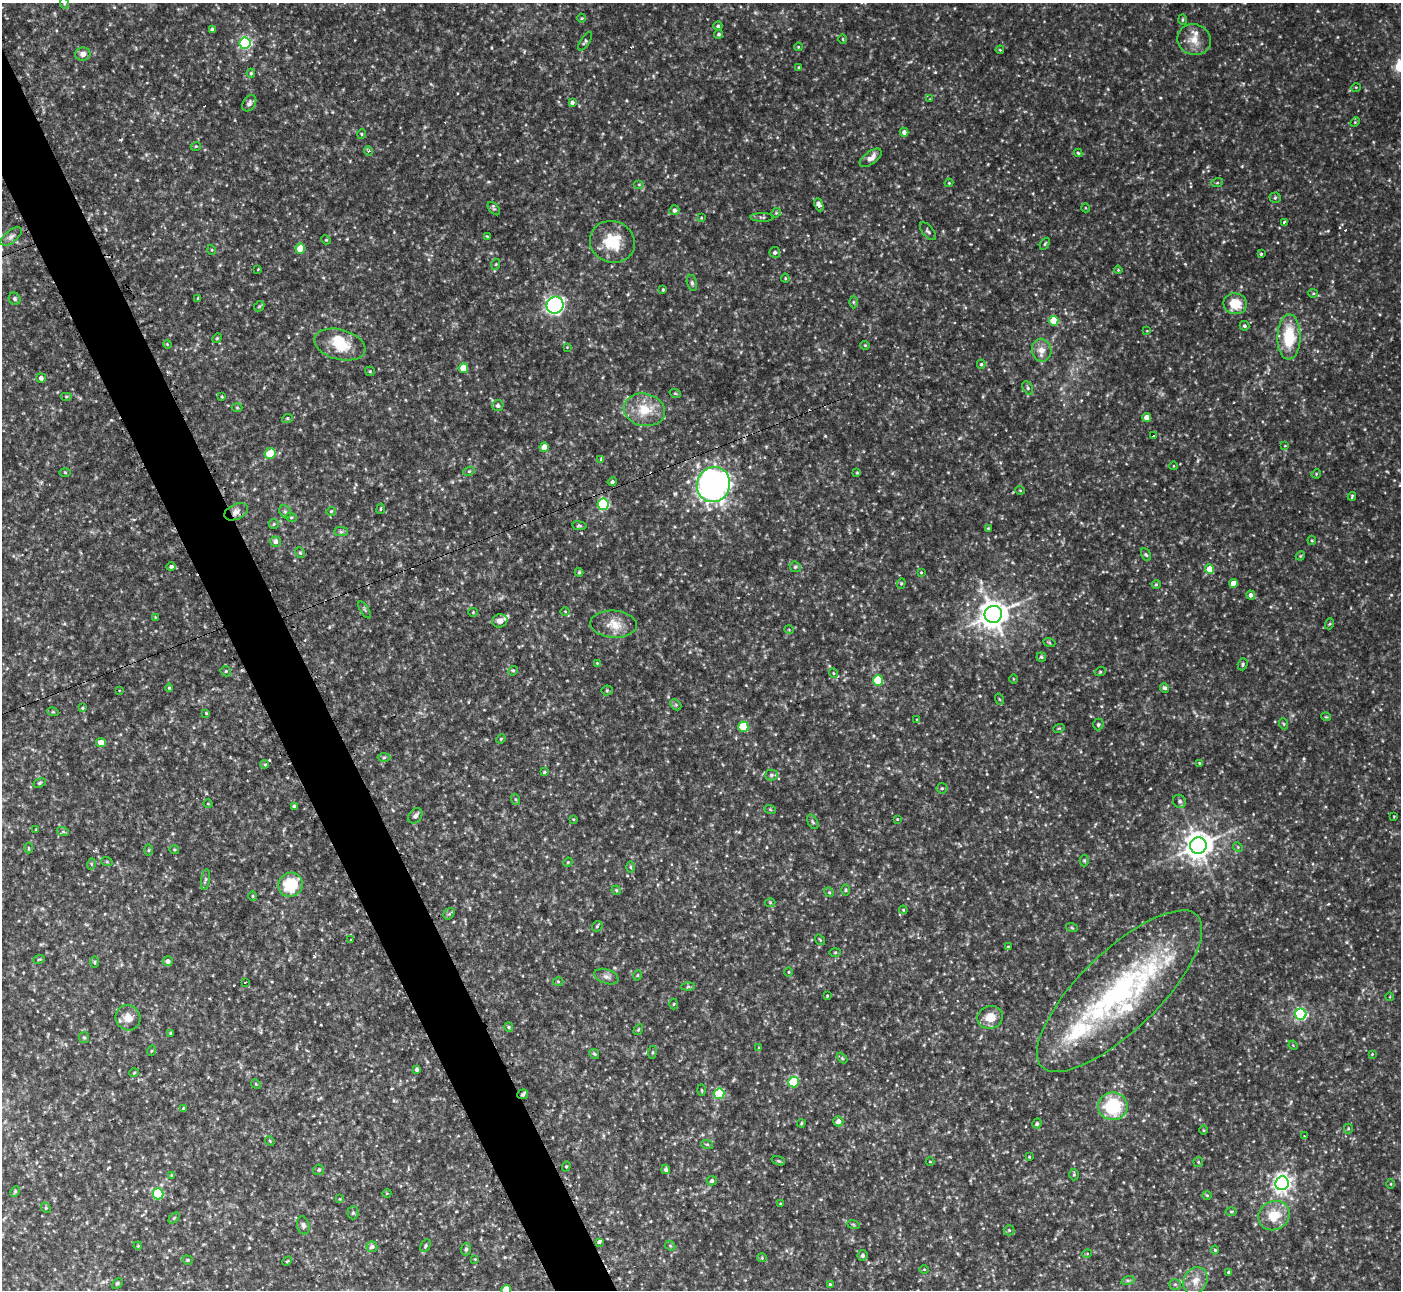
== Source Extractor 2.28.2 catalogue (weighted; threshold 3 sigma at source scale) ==
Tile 11 of 4 x 4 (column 3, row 3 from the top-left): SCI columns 2866-4264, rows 1573-2860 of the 6173 x 5943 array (HDU 1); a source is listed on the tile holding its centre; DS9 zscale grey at full resolution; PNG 1403 x 1292 px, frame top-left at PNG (2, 3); each listed source drawn as its Kron ellipse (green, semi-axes under 4 px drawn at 4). Shown black and unused: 4% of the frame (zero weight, under 2 of 3 exposures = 1% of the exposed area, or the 3 px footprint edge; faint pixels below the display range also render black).
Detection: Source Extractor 2.28.2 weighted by HDU 2 'WHT'; one run over the whole footprint, this tile lists its part. Background 0.0722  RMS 0.01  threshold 0.0452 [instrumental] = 3 sigma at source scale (4.5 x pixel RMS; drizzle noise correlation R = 1.50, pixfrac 1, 0.05/0.05 arcsec/px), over >= 5 px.
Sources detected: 307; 1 too faint to see at this stretch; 1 inside a brighter object's white glare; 5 cosmic-ray / hot-pixel residue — neither listed nor drawn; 7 inside a brighter listed object's ellipse — not listed separately; the other 293 listed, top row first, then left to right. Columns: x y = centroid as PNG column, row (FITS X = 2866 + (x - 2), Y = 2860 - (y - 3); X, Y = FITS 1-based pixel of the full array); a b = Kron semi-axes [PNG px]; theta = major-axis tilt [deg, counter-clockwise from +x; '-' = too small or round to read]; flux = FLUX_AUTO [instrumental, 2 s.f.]
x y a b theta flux
64 3 5 3 - 1.1
582 18 4 4 - 1
1183 20 5 3 - 1.3
718 26 4 4 - 1.7
212 29 4 3 - 2.6
719 34 4 4 - 2
843 39 5 3 - 0.89
1194 40 17 15 -19 14
585 41 10 4 58 1.9
245 43 6 5 - 160
798 47 4 3 - 0.79
1000 50 4 3 - 0.85
83 54 7 6 - 4.9
799 67 4 3 - 1.1
251 73 4 4 - 1.4
1356 87 5 3 - 0.76
930 99 3 3 - 0.69
572 102 4 3 - 2.6
249 103 9 6 56 3
1355 122 5 4 - 1.2
904 132 4 4 - 4.1
361 134 5 3 - 0.98
196 146 5 3 - 0.89
368 151 5 4 - 1.6
1078 153 4 4 - 1.1
871 158 13 6 37 7
949 183 4 3 - 0.86
1217 183 6 3 19 1.1
639 184 5 3 - 0.95
1275 198 5 5 - 1.7
819 205 7 4 -67 5.5
1086 208 4 3 - 0.75
494 209 8 4 -47 1.8
674 210 5 5 - 3.2
776 213 5 4 - 1.2
762 217 11 4 -1 1.9
701 218 4 3 - 0.85
1284 222 4 3 - 4.9
928 231 11 5 -50 2.3
487 236 3 3 - 0.77
11 237 12 6 39 4.2
326 240 5 4 - 1.1
612 242 23 20 -22 33
1045 244 6 3 57 1.2
300 248 5 5 - 22
212 250 5 3 - 0.86
775 252 5 5 - 2.3
1261 254 3 3 - 1.2
496 264 5 3 - 1.1
258 269 3 2 - 0.69
1118 270 4 4 - 0.87
785 278 4 4 - 1
692 283 8 5 -76 2.4
663 290 3 3 - 0.99
1313 293 5 4 - 1.2
198 298 3 3 - 0.83
15 299 6 5 - 1.9
853 302 6 4 -89 1.4
1235 304 12 10 -10 23
555 305 8 8 - 270
259 306 6 4 44 1.2
1053 321 5 5 - 27
1244 326 5 4 - 1.8
1147 331 4 2 - 0.69
1289 337 22 11 89 42
217 338 5 4 - 1
167 344 4 3 - 0.93
340 345 26 15 -15 28
865 345 4 4 - 0.97
567 347 3 3 - 0.73
1042 350 11 9 -79 8.1
981 364 4 4 - 1.5
463 368 5 4 - 18
370 371 5 4 - 1.2
41 378 5 4 - 3.3
1028 388 7 5 -62 1.8
675 393 6 3 -19 1.1
66 397 6 4 0 1.4
222 397 4 3 - 0.91
498 406 6 5 - 2.7
237 408 5 3 - 0.96
644 410 21 16 -12 24
1147 417 4 4 - 9.9
287 419 5 3 - 1.5
1154 436 3 3 - 2
1285 446 4 2 - 0.62
544 447 4 4 - 14
270 453 5 5 - 21
601 460 4 3 - 4.2
1174 466 4 3 - 0.69
469 471 6 3 18 1.2
65 472 5 4 - 0.97
857 473 4 4 - 1.1
1316 474 5 4 - 1
612 482 4 4 - 1.9
713 485 18 16 65 370
1020 490 5 3 - 0.73
1352 496 4 3 - 1.2
603 504 5 5 - 110
381 509 5 2 - 0.89
331 511 5 4 - 1.3
236 512 13 7 25 5.7
285 512 7 5 -67 2.1
291 517 6 3 -18 1
274 524 5 4 - 1.3
579 526 7 3 -8 1.3
988 528 4 4 - 0.87
341 532 7 4 0 1.9
1312 540 4 3 - 1
276 541 5 5 - 3.8
300 553 6 4 -66 1.4
1146 555 7 4 -61 1.5
1300 556 5 3 - 0.97
171 567 5 4 - 2.1
795 567 6 5 - 1.6
1210 569 4 4 - 16
579 572 4 4 - 1.1
921 572 4 3 - 0.9
901 583 5 4 - 1.2
1233 583 4 4 - 14
1156 584 4 4 - 1.1
1251 595 4 4 - 3.7
365 610 9 3 -58 1.5
565 611 4 3 - 0.8
473 612 4 4 - 0.95
993 614 9 8 - 1300
155 617 3 3 - 0.73
500 621 7 6 - 4.8
614 624 23 13 -3 16
1329 624 5 3 - 1
789 630 5 3 - 0.73
1049 642 6 4 -20 1.2
1041 657 4 4 - 1.3
597 663 3 3 - 0.76
1243 664 6 5 - 1.7
226 671 5 5 - 1.4
513 671 5 4 - 1.2
1100 672 5 3 - 1
833 673 5 3 - 0.88
1013 679 5 3 - 0.8
878 680 5 5 - 52
169 688 4 4 - 1.2
1165 688 5 4 - 2.7
119 690 3 2 - 1.1
607 690 5 5 - 1.3
999 699 6 3 -71 0.98
676 705 6 4 -45 1.7
82 708 4 3 - 1.2
53 712 6 3 -17 0.92
206 713 4 3 - 0.9
1326 717 5 3 - 0.83
917 720 4 3 - 0.76
1098 724 6 5 - 1.7
1284 724 5 3 - 1
743 727 5 5 - 44
1059 728 6 3 18 0.98
501 739 5 4 - 1.1
101 743 5 4 - 11
384 758 6 4 2 1.5
1199 763 3 3 - 0.8
265 764 4 3 - 2.5
544 772 3 3 - 1.1
771 775 6 5 - 1.9
39 783 6 4 28 1.4
942 788 5 5 - 1.5
515 799 5 3 - 1.1
1179 801 7 6 - 2.4
208 804 5 3 - 0.75
294 806 4 3 - 2.1
770 809 6 3 -20 1.1
415 816 8 6 54 4
1394 816 3 2 - 0.68
573 819 4 2 - 0.76
897 819 4 3 - 0.79
813 822 8 4 -60 1.7
36 830 3 2 - 0.71
63 832 6 4 -19 1.5
1198 845 8 8 - 1200
1238 847 5 4 - 1.1
28 848 5 3 - 0.91
148 850 6 4 88 1.3
174 850 5 4 - 1.1
1084 860 6 4 -89 1.5
107 862 6 4 -19 1.2
568 862 5 4 - 0.88
91 864 5 3 - 1.1
631 867 5 3 - 1.1
205 880 10 4 81 2
290 885 12 11 - 42
616 890 5 4 - 1.1
846 890 6 4 89 1.3
829 892 5 4 - 1.2
253 896 5 4 - 1.2
770 902 5 3 - 0.88
903 910 4 3 - 0.89
449 914 6 5 - 1.7
597 926 6 4 46 1.5
1072 928 6 3 -19 1.2
351 939 3 3 - 1.7
820 940 6 4 -54 1
1008 947 4 3 - 0.83
835 952 6 4 2 1.2
39 959 6 3 19 0.98
168 961 5 5 - 4
95 962 6 4 89 0.98
789 972 4 3 - 0.71
638 975 5 3 - 0.88
606 977 12 7 -18 4.4
245 982 3 2 - 0.96
558 982 5 3 - 1.1
688 987 6 4 2 1.4
1119 991 108 39 44 230
827 996 4 3 - 0.84
1390 997 4 3 - 0.73
674 1004 5 3 - 0.89
1301 1014 5 5 - 160
990 1017 13 11 16 14
128 1018 13 12 - 10
509 1027 5 4 - 1.3
638 1030 6 3 58 1
171 1033 4 3 - 1.4
84 1037 5 5 - 1.6
1293 1045 5 3 - 0.87
759 1047 4 3 - 0.76
151 1051 5 3 - 0.95
652 1052 6 3 82 1.3
594 1054 5 4 - 1.2
1372 1054 3 3 - 0.73
842 1058 6 4 -45 1.2
417 1069 4 4 - 3.2
134 1073 5 3 - 0.88
793 1082 5 5 - 49
256 1084 5 4 - 1.1
701 1090 6 4 -88 0.98
523 1094 5 5 - 1.9
719 1094 5 5 - 57
1113 1106 14 14 - 60
184 1109 4 3 - 2.1
838 1121 5 5 - 4.5
801 1123 4 3 - 1.1
1037 1123 5 4 - 1.7
1348 1129 5 4 - 1.2
1203 1130 5 3 - 0.88
1304 1136 3 2 - 0.95
270 1141 5 4 - 1.1
707 1144 6 3 -18 1.2
1029 1157 3 2 - 0.79
778 1161 7 4 -19 1.4
930 1162 4 3 - 0.68
1198 1162 5 4 - 1.1
566 1166 5 4 - 1.2
666 1169 5 4 - 2.7
319 1170 5 5 - 1.6
171 1175 3 2 - 0.72
1074 1175 6 5 - 1.4
712 1181 5 4 - 1.9
1282 1183 7 6 - 450
1391 1184 5 3 - 0.85
15 1191 5 4 - 1.5
387 1193 4 3 - 0.81
158 1194 5 5 - 70
1207 1195 5 3 - 0.88
340 1199 4 4 - 1.1
780 1204 3 3 - 0.93
46 1208 5 4 - 1.1
1231 1211 5 3 - 1.1
353 1213 6 5 - 1.9
1274 1216 16 14 32 24
174 1218 6 4 45 1.3
853 1224 6 4 -19 1.3
303 1225 9 6 -78 2.7
1009 1230 5 5 - 1.6
599 1242 3 3 - 5.8
138 1246 4 3 - 0.75
425 1246 7 4 62 1.6
670 1246 5 4 - 1.3
372 1247 5 5 - 3.5
466 1249 6 5 - 1.8
1215 1250 4 4 - 1.2
1087 1254 5 3 - 0.83
863 1255 5 5 - 2.5
762 1258 5 4 - 1.1
475 1259 3 3 - 0.69
187 1260 5 4 - 1.2
287 1261 5 3 - 0.97
924 1269 4 3 - 0.82
1228 1272 4 3 - 1.1
1128 1280 7 4 18 1.9
1195 1281 14 11 57 12
117 1283 6 4 45 1.7
1175 1284 6 5 - 1.8
830 1285 4 3 - 1.3
506 1290 5 4 - 21
Overlapping masked pixels (flux is a lower limit): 3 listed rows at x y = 713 485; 236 512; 523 1094
Isophote crosses this tile's border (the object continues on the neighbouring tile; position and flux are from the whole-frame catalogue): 2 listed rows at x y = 64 3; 506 1290
Unlisted compact peaks at least as high as the median listed source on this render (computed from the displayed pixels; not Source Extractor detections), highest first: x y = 935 72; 825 436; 1391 595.